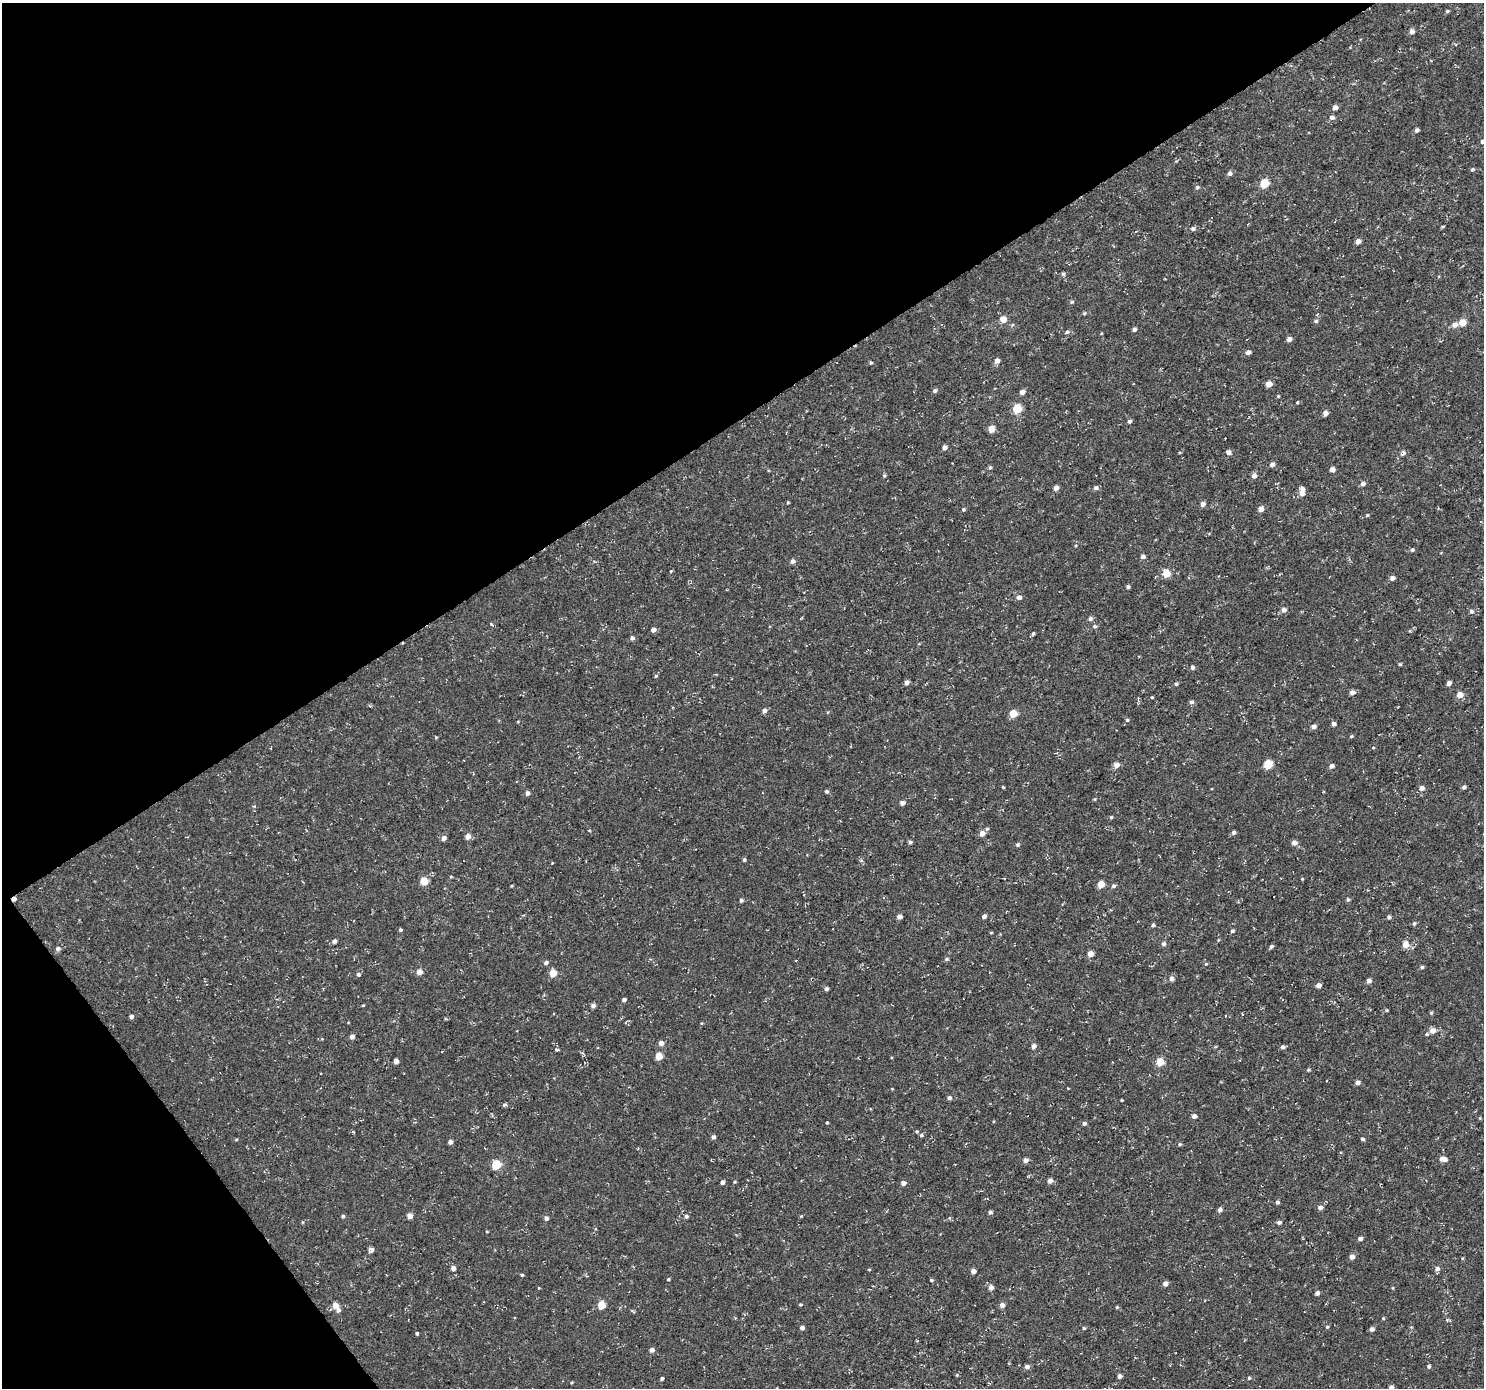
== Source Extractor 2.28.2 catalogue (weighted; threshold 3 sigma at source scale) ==
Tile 5 of 4 x 4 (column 1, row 2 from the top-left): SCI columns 4-1485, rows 2963-4348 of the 5935 x 5860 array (HDU 1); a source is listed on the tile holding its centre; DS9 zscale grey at full resolution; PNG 1486 x 1390 px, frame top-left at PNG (2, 3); no overlay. Shown black and unused: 35% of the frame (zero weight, under 3 of 5 exposures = <1% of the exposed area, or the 3 px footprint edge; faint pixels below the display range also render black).
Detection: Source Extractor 2.28.2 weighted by HDU 2 'WHT'; one run over the whole footprint, this tile lists its part. Background -8.28e-06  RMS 0.0033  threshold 0.0149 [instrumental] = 3 sigma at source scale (4.5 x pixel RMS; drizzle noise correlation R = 1.50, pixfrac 1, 0.0396/0.0396 arcsec/px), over >= 5 px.
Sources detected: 229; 2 inside a brighter listed object's ellipse — not listed separately; the other 227 listed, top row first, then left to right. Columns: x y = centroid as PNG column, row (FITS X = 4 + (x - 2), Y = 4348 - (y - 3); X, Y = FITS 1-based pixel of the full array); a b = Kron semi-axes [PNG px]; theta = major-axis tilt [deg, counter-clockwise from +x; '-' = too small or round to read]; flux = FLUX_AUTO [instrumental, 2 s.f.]
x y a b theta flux
1447 11 5 4 - 0.44
1412 31 5 5 - 1.7
1335 107 5 4 - 1.6
1332 117 7 6 - 1
1417 130 5 4 - 0.87
1483 141 5 5 - 0.87
1472 169 5 4 - 0.49
1229 173 5 5 - 1.1
1264 183 6 5 - 9
1197 187 5 5 - 0.6
1443 226 5 3 - 0.31
1193 229 6 5 - 0.8
1358 241 5 4 - 1.8
1063 274 5 4 - 0.55
1072 302 6 4 20 0.51
1084 313 5 4 - 0.4
1003 319 5 5 - 4.1
1316 321 6 5 - 0.59
1462 323 5 5 - 4.5
1455 325 7 6 - 1.7
1134 329 5 4 - 0.86
1067 332 6 5 - 0.64
1289 339 5 5 - 1.3
1248 352 5 4 - 1.3
997 361 5 5 - 1.7
871 362 5 4 - 0.4
1269 384 5 5 - 3
935 391 6 5 - 0.73
1022 392 5 4 - 1.5
1278 396 4 4 - 0.3
1297 402 4 3 - 0.31
1017 409 5 5 - 14
1325 413 5 4 - 1.7
1129 421 5 5 - 0.77
991 429 5 5 - 4.5
945 448 5 5 - 1.3
1228 452 5 5 - 1.2
1404 453 7 4 73 0.86
1272 464 6 5 - 1.1
990 467 5 4 - 0.51
1332 469 5 4 - 1.6
884 475 5 4 - 0.46
1254 476 6 5 - 1.4
1363 483 5 5 - 1.2
1056 488 5 4 - 1.6
1096 488 5 5 - 0.98
1302 494 7 6 - 1.7
788 502 3 3 - 0.32
1203 504 5 5 - 1.5
963 509 4 4 - 0.48
1261 509 5 5 - 2.2
1367 515 4 3 - 0.34
1412 550 5 5 - 0.57
1143 556 5 5 - 1.1
793 561 5 5 - 1.1
671 571 4 3 - 0.35
1166 573 6 6 - 5.4
1392 578 5 4 - 1.5
1128 587 4 4 - 0.66
1019 597 6 5 - 1.2
1284 610 5 5 - 1.4
1471 611 6 5 - 0.79
1090 619 6 5 - 0.88
491 624 6 3 -45 0.37
1095 626 6 4 -8 0.55
653 630 5 4 - 1.4
1033 633 5 4 - 0.53
632 638 5 5 - 0.92
1400 664 5 4 - 0.37
1192 667 5 5 - 0.85
656 676 5 4 - 0.44
906 683 5 4 - 1.4
1449 683 4 4 - 1.5
1176 684 5 4 - 0.53
1352 692 5 5 - 1.6
1460 695 6 5 - 3
1152 697 4 3 - 0.31
1191 702 5 5 - 0.77
370 706 5 3 - 0.36
764 711 5 4 - 1.3
1013 713 5 5 - 7.6
1127 720 5 5 - 0.48
518 721 4 3 - 0.26
1333 724 4 4 - 1.1
1313 726 5 4 - 1.7
1351 736 5 4 - 0.39
436 737 5 3 - 0.29
1373 747 4 3 - 0.25
1268 764 5 5 - 10
1116 765 5 5 - 2.1
1332 766 5 4 - 1.3
1003 787 3 3 - 0.3
1464 787 4 4 - 0.82
1422 788 6 5 - 1.5
827 791 4 4 - 0.55
527 793 4 4 - 1.4
1095 799 5 3 - 0.31
902 803 5 4 - 1.5
1111 817 4 4 - 0.43
987 829 5 4 - 0.48
589 830 4 3 - 0.27
1234 832 4 4 - 1.1
982 833 5 5 - 2.3
468 837 5 5 - 2.1
444 838 5 5 - 1.4
910 842 5 4 - 0.68
1294 843 5 5 - 1.7
1017 845 5 5 - 0.63
744 860 4 4 - 0.53
552 863 3 2 - 0.23
451 877 4 3 - 0.33
1302 879 4 3 - 0.3
424 881 5 5 - 6.5
1101 884 5 5 - 4.1
1113 886 5 5 - 0.72
14 899 4 4 - 1.3
741 900 4 4 - 0.71
1348 900 5 4 - 0.57
984 916 4 3 - 1.4
899 917 4 4 - 1.5
1389 917 5 4 - 0.73
1414 923 5 4 - 0.56
1153 925 5 4 - 0.71
401 930 4 4 - 0.49
1232 931 5 4 - 0.6
991 933 5 3 - 0.29
1218 940 5 3 - 0.26
334 941 4 4 - 1.1
1164 944 5 5 - 0.87
1406 944 5 5 - 4.7
1271 946 5 4 - 0.67
58 949 6 5 - 1.1
1091 954 5 5 - 2.7
946 959 5 4 - 0.56
546 962 6 5 - 0.71
1206 964 5 4 - 0.37
1422 967 5 4 - 0.56
419 972 5 5 - 2.7
553 973 5 5 - 5.3
358 974 5 5 - 0.71
1171 979 6 6 - 1.3
1369 981 5 4 - 1.5
1319 985 5 4 - 1.7
826 989 4 4 - 0.83
624 1000 4 3 - 1
363 1005 3 3 - 0.29
593 1006 5 4 - 1.2
1431 1013 5 4 - 0.35
131 1016 4 4 - 1.1
446 1019 6 3 -19 0.31
1433 1031 5 5 - 2.3
1427 1034 5 4 - 0.48
352 1037 5 4 - 1.4
661 1043 5 5 - 1.7
1034 1046 5 4 - 1.7
1283 1047 5 5 - 0.8
557 1050 7 3 -10 0.44
659 1056 5 5 - 4.5
396 1061 4 4 - 1.8
1160 1062 5 5 - 6.8
1308 1070 5 3 - 0.38
1357 1083 5 5 - 1.2
1068 1088 3 2 - 0.27
949 1098 5 4 - 0.89
1122 1100 3 2 - 0.27
504 1105 5 4 - 0.56
1194 1116 5 5 - 1.2
827 1122 3 3 - 0.33
1084 1123 5 4 - 0.85
917 1131 4 4 - 0.41
353 1132 5 3 - 0.32
921 1135 5 4 - 0.58
713 1137 4 4 - 0.91
1362 1139 4 4 - 0.68
236 1140 5 3 - 0.33
450 1142 4 4 - 1.3
1180 1144 5 4 - 0.49
1443 1159 7 5 -8 2.5
1026 1160 5 5 - 1.3
496 1165 6 5 - 9.8
1050 1181 5 4 - 1.7
723 1182 4 4 - 0.96
734 1182 4 3 - 0.35
903 1183 5 5 - 1.3
1277 1202 5 4 - 0.76
1320 1207 5 5 - 1.4
1220 1210 5 4 - 1
990 1212 4 4 - 0.71
343 1216 4 4 - 0.62
410 1216 4 4 - 2.4
686 1216 5 4 - 0.75
801 1216 4 4 - 0.3
546 1218 5 5 - 1
302 1222 5 3 - 0.27
1279 1222 6 5 - 0.77
487 1231 4 2 - 0.28
1360 1238 5 4 - 1.1
371 1250 5 4 - 1.3
1352 1257 5 5 - 1.7
453 1268 4 4 - 1.6
1437 1269 6 5 - 1.2
869 1270 5 3 - 0.28
973 1271 5 4 - 1.5
522 1275 4 3 - 0.46
668 1279 4 3 - 0.38
931 1280 4 3 - 0.44
1165 1284 4 4 - 1.7
991 1287 5 5 - 1.5
1317 1293 4 4 - 0.93
336 1305 6 5 - 2.9
602 1305 5 5 - 6.4
800 1305 4 3 - 0.37
1002 1305 6 5 - 1.2
1117 1307 4 4 - 0.34
1383 1318 4 4 - 0.34
1327 1327 5 4 - 0.41
802 1328 4 4 - 1.2
1084 1328 4 4 - 0.35
1372 1329 5 4 - 1.2
417 1333 4 3 - 0.47
652 1350 5 5 - 1.1
1429 1366 5 4 - 0.56
1027 1367 6 5 - 1
1119 1376 4 4 - 1.2
662 1378 3 3 - 0.64
1249 1378 4 4 - 0.43
1391 1387 5 5 - 1.4
Overlapping masked pixels (flux is a lower limit): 1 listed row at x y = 14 899
Isophote crosses this tile's border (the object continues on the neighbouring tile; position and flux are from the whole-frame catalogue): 2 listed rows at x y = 1483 141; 1391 1387